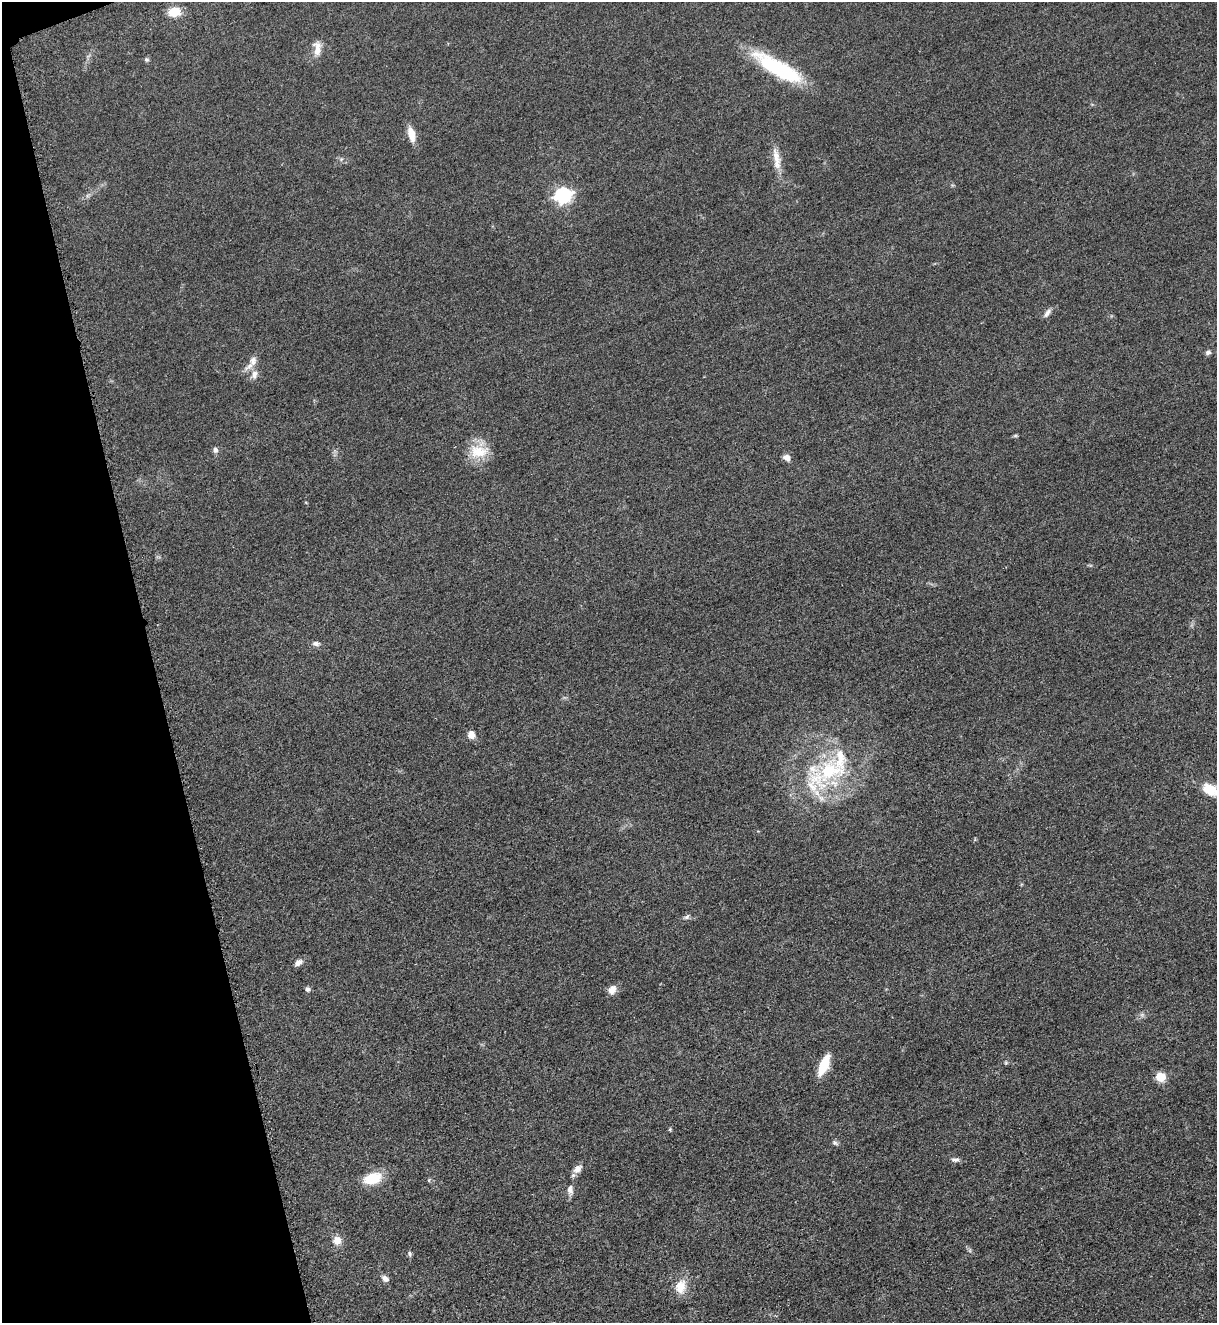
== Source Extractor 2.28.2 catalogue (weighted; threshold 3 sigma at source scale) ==
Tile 5 of 4 x 4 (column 1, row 2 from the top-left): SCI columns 282-1496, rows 2707-4027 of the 5317 x 5365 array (HDU 1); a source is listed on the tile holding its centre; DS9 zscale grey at full resolution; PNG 1219 x 1325 px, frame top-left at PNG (2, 2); no overlay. Shown black and unused: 13% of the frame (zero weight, under 3 of 5 exposures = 4% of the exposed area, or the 3 px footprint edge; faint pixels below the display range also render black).
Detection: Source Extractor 2.28.2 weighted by HDU 2 'WHT'; one run over the whole footprint, this tile lists its part. Background 0.051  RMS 0.0059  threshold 0.0267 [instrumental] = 3 sigma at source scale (4.5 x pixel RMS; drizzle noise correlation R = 1.50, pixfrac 1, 0.05/0.05 arcsec/px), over >= 5 px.
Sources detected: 40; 3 inside a brighter listed object's ellipse — not listed separately; the other 37 listed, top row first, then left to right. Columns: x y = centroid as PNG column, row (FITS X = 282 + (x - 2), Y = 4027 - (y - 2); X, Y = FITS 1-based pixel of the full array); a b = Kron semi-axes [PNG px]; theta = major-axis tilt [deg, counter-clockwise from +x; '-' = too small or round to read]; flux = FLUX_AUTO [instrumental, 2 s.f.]
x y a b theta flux
174 12 14 10 12 11
317 48 19 10 90 5.9
147 60 6 6 - 1.1
778 68 59 16 -30 49
411 134 15 7 -75 8.3
341 159 6 4 46 0.9
776 159 32 9 -81 8.5
563 195 7 6 - 170
1047 313 13 5 53 2.3
1208 352 7 6 - 1.6
253 361 15 10 75 4.7
1015 436 6 4 19 0.76
215 450 7 7 - 1.8
478 451 28 18 0 15
786 457 9 7 -37 3.3
316 644 11 6 -4 2.2
471 735 9 8 - 4.5
814 782 55 36 -72 52
1211 790 24 13 -24 13
687 917 8 5 34 1.6
298 963 10 7 31 2.9
308 989 6 6 - 1.6
612 990 11 8 58 4.6
1142 1015 7 5 -45 1.3
824 1065 20 8 66 19
1160 1077 6 5 - 25
670 1129 4 4 - 0.69
835 1143 9 6 -28 1.4
955 1159 10 6 5 2.1
577 1169 14 9 42 4
373 1178 20 12 18 16
429 1180 6 4 61 0.7
570 1190 13 7 -83 3.1
337 1240 9 9 - 5.9
410 1254 8 5 -76 1.1
385 1279 9 7 -36 2.6
681 1287 19 14 77 9.9
Isophote crosses this tile's border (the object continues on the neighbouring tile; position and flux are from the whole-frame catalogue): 1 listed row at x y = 1211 790